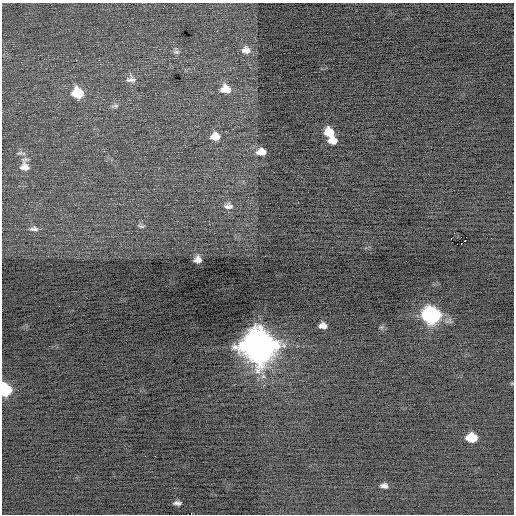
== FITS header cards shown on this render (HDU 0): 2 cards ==
NAXIS1  =                  512 / Axis length
NAXIS2  =                  512 / Axis length

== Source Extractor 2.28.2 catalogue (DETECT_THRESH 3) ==
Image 512 x 512 px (HDU 0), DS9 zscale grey, 1 PNG px = 1 image px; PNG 516 x 516 px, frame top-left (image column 1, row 512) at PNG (2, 3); no overlay
Background -0.219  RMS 0.7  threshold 2.1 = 3 sigma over >= 5 px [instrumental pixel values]
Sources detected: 28; all 28 listed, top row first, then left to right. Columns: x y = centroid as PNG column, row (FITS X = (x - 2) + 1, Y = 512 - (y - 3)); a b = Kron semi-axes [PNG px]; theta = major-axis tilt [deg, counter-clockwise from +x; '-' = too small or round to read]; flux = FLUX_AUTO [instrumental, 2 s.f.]
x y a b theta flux
246 50 13 11 -3 370
176 52 10 6 8 130
131 79 14 11 2 310
225 89 11 9 -10 700
77 93 12 10 -23 1300
115 106 11 6 13 140
329 132 10 8 -46 800
215 136 11 9 -1 540
332 140 9 6 -1 440
261 152 11 8 4 430
24 165 21 14 86 640
228 206 15 10 -6 370
141 226 10 4 -13 91
34 229 13 7 0 190
451 238 3 2 - 400
465 240 2 2 - 140
461 244 2 2 - 23
197 259 7 7 - 260
431 315 11 9 -21 11000
323 326 7 5 -8 230
381 327 7 4 -17 72
259 346 14 13 - 100000
5 390 9 7 -73 3600
471 437 9 7 -4 1200
145 456 2 2 - 22
155 456 2 2 - 310
384 486 8 5 -7 190
177 503 8 4 0 150
At the frame edge (FLAGS 8, measured only in part): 1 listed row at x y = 5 390